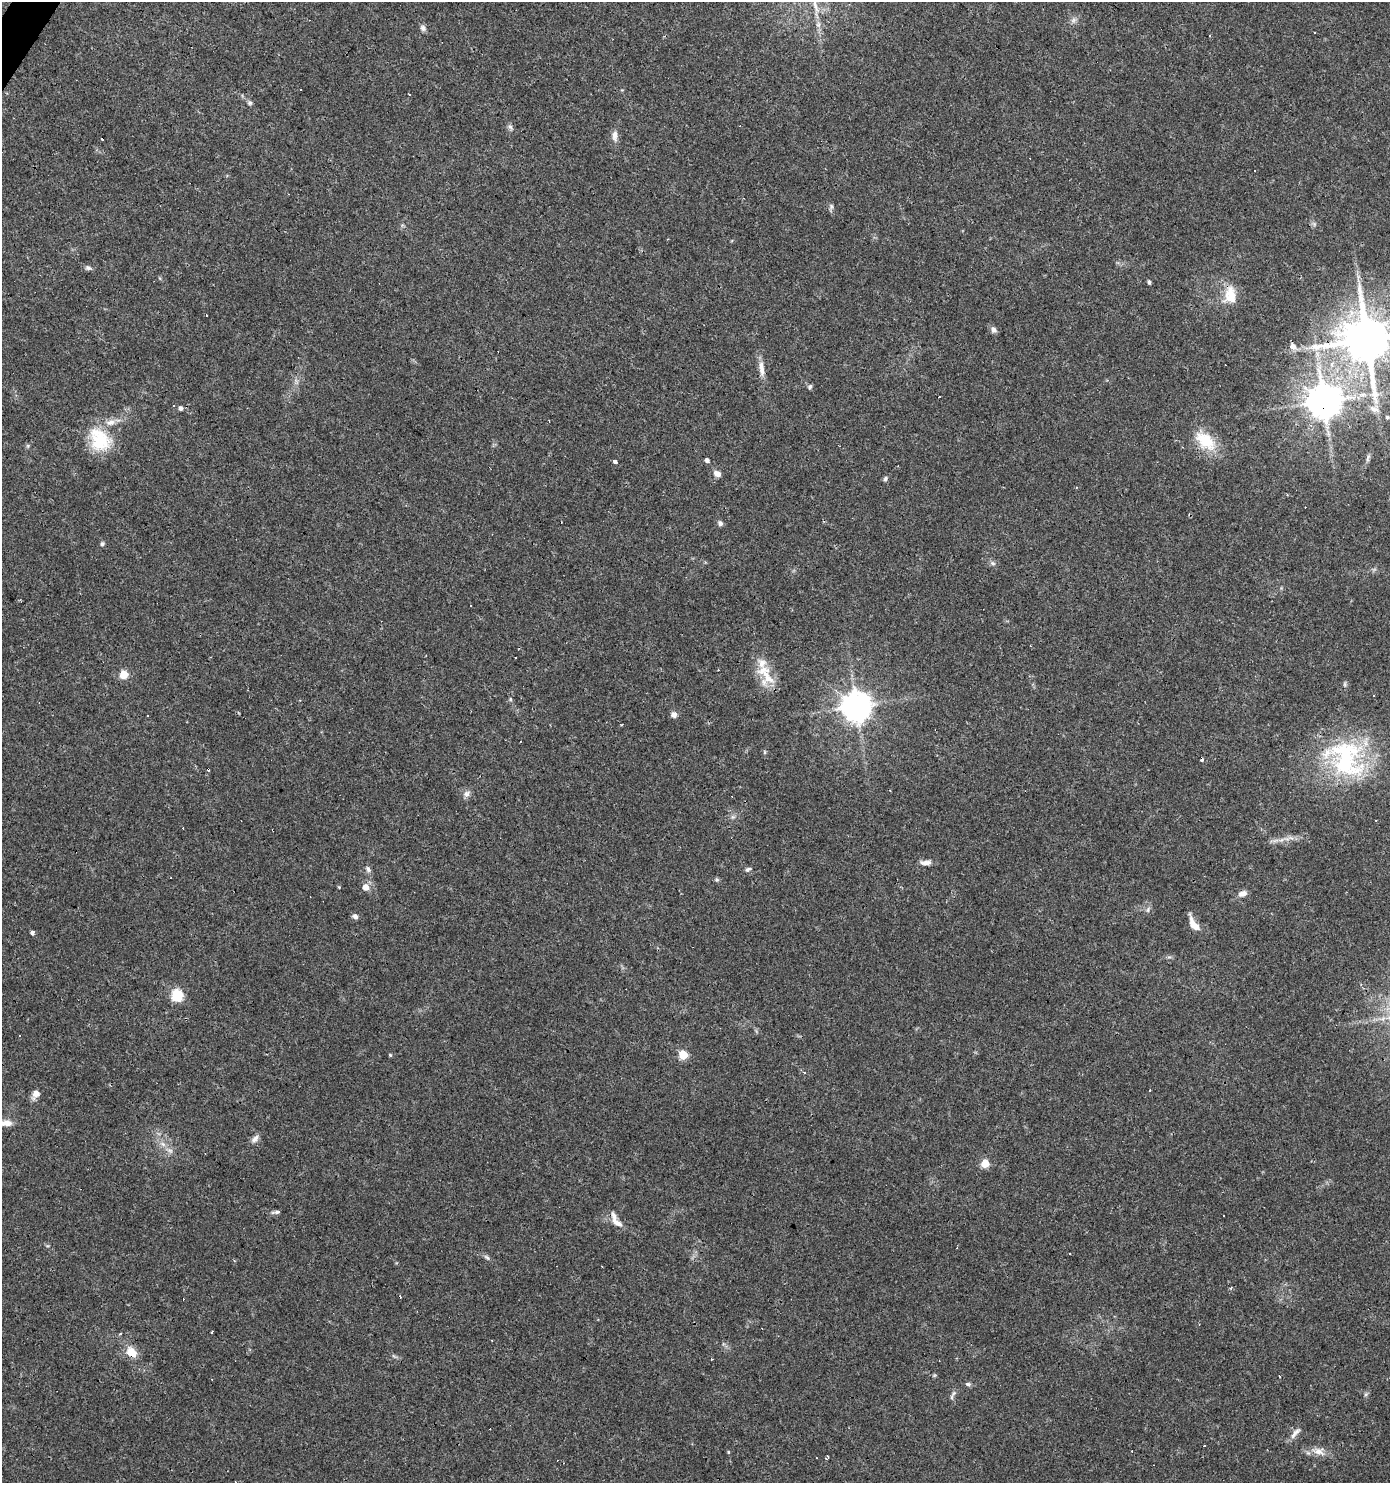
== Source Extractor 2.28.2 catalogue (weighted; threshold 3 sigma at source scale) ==
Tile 11 of 4 x 4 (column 3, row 3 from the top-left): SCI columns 2962-4349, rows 1489-2969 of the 5986 x 5932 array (HDU 1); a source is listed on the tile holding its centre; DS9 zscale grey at full resolution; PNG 1392 x 1485 px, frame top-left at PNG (2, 2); no overlay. Shown black and unused: <1% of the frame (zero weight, under 3 of 4 exposures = <1% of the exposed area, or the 3 px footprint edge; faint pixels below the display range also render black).
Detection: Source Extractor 2.28.2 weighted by HDU 2 'WHT'; one run over the whole footprint, this tile lists its part. Background 0.0318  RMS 0.0037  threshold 0.0166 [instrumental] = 3 sigma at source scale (4.5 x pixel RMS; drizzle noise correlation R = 1.50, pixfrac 1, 0.0396/0.0396 arcsec/px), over >= 5 px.
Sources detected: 125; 33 cosmic-ray / hot-pixel residue — not listed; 6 inside a brighter listed object's ellipse — not listed separately; the other 86 listed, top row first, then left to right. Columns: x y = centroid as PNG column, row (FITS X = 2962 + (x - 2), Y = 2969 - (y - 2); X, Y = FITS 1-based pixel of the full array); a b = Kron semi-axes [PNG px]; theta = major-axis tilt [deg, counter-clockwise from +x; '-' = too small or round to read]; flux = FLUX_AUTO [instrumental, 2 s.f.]
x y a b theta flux
1073 20 7 6 - 1.2
818 25 6 6 - 0.97
423 28 8 7 - 1.2
1314 32 3 3 - 0.83
1210 35 3 2 - 0.41
250 103 7 6 - 0.8
510 127 9 5 -67 0.95
615 136 16 7 -87 2.2
1254 170 2 2 - 0.4
831 207 8 6 -88 0.9
88 268 10 6 -17 1.1
1149 282 5 4 - 0.85
1230 295 25 17 86 8.2
994 330 8 6 -59 1.5
1367 340 13 13 - 2100
1293 346 7 6 - 2.3
1332 364 6 5 - 1.3
761 366 16 7 84 2.6
810 387 7 5 84 0.73
1375 400 16 7 -67 2.9
1324 401 10 10 - 870
174 406 3 3 - 0.76
180 408 5 5 - 1.1
1387 417 5 4 - 0.61
100 439 34 25 -56 17
1205 441 32 18 -42 12
1368 458 12 4 71 1
707 460 4 4 - 1.2
615 461 4 3 - 5.6
717 474 7 6 - 2.5
885 479 7 5 50 0.79
720 523 6 6 - 1.1
102 544 6 5 - 0.69
993 563 7 5 -21 0.89
471 605 3 3 - 2.3
124 674 5 5 - 13
767 678 27 11 -48 7.2
1374 696 3 3 - 0.7
510 699 5 5 - 0.51
856 706 9 9 - 590
674 714 8 7 - 1.5
148 715 3 2 - 0.64
765 752 6 4 -90 0.45
1345 758 57 44 -50 51
465 794 12 2 -78 0.85
1376 820 3 2 - 0.44
1291 838 7 4 -19 0.95
1275 840 12 4 15 1.3
926 863 14 6 -1 2.1
368 869 9 6 -66 1.2
748 869 8 5 31 0.87
717 880 6 5 - 0.61
339 887 3 3 - 0.59
365 887 7 6 - 2.9
1243 894 11 7 18 1.9
1148 910 8 5 72 0.87
355 916 7 6 - 1.1
1193 924 18 7 -60 4.2
32 932 4 3 - 6.2
177 995 6 5 - 38
19 1035 3 3 - 0.97
390 1055 4 4 - 0.42
683 1055 5 5 - 16
804 1072 4 3 - 0.35
36 1094 8 8 - 2.4
6 1123 15 7 0 2.6
255 1139 12 7 47 1.7
163 1144 8 6 -44 1.5
170 1151 9 6 -29 1.4
985 1163 5 5 - 13
277 1212 9 5 1 0.9
617 1223 18 8 -34 3.1
1070 1254 3 3 - 1.3
487 1257 10 5 -41 0.9
1231 1288 4 3 - 0.53
212 1332 3 2 - 0.51
120 1334 3 3 - 0.63
132 1353 9 7 -51 8.2
968 1384 7 5 -1 0.8
1366 1394 6 4 45 0.63
952 1397 12 4 81 0.89
1295 1433 19 6 49 2.1
1204 1446 3 2 - 0.47
1318 1451 18 10 9 3.6
728 1452 5 3 - 0.35
827 1457 6 3 69 0.45
Overlapping masked pixels (flux is a lower limit): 5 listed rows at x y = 1230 295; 1367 340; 1324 401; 1345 758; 132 1353
Isophote crosses this tile's border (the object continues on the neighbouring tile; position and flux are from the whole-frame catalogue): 2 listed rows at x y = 1367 340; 6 1123